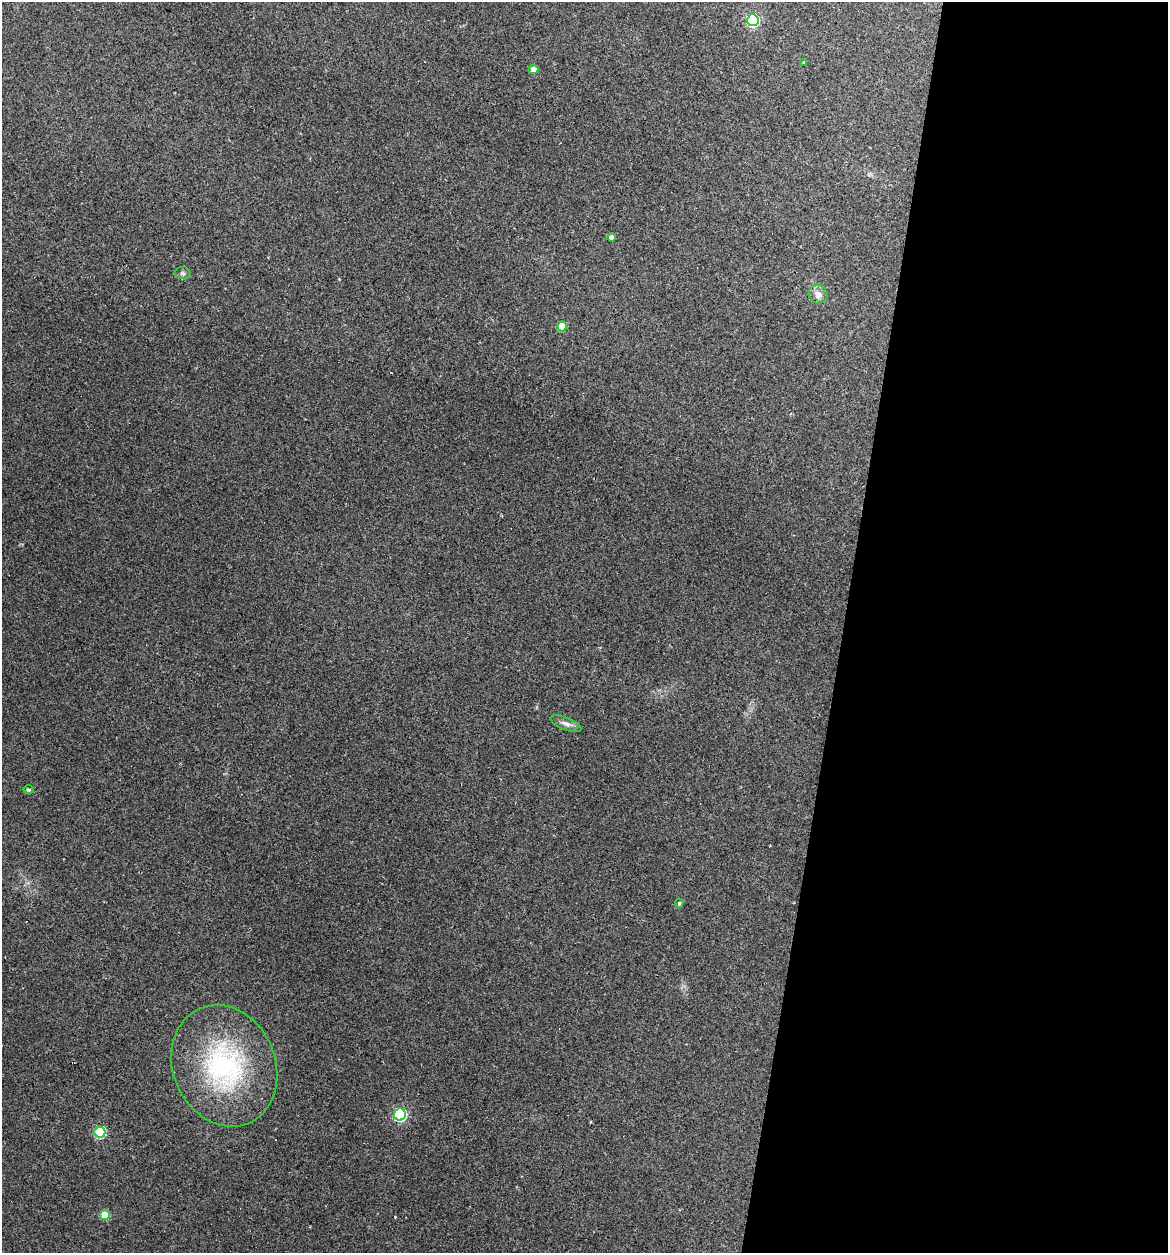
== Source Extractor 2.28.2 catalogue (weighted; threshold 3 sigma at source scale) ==
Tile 12 of 4 x 4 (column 4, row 3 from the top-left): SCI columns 3620-4785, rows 1252-2502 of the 5029 x 5032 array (HDU 1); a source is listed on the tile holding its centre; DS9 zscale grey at full resolution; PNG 1170 x 1255 px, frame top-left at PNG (2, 2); each listed source drawn as its Kron ellipse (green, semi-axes under 4 px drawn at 4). Shown black and unused: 28% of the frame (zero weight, under 2 of 3 exposures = <1% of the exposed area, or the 3 px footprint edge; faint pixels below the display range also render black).
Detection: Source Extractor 2.28.2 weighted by HDU 2 'WHT'; one run over the whole footprint, this tile lists its part. Background 0.137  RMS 0.007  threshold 0.0314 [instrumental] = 3 sigma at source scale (4.5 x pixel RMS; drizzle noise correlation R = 1.50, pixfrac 1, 0.05/0.05 arcsec/px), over >= 5 px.
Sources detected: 15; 1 cosmic-ray / hot-pixel residue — neither listed nor drawn; the other 14 listed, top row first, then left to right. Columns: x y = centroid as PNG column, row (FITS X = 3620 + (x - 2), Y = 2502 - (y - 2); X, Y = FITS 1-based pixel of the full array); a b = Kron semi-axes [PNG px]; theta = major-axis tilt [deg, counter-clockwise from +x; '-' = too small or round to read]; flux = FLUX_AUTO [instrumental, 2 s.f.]
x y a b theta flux
753 20 6 6 - 93
804 62 4 3 - 1.2
533 69 5 5 - 4.8
611 237 4 4 - 3.3
183 273 8 6 -2 1.6
818 294 10 8 -45 4.6
562 326 5 5 - 19
566 724 16 6 -21 3.6
29 790 5 4 - 0.88
679 903 4 4 - 1.2
224 1066 62 51 -67 110
400 1114 6 6 - 100
100 1132 5 5 - 52
105 1215 5 5 - 21